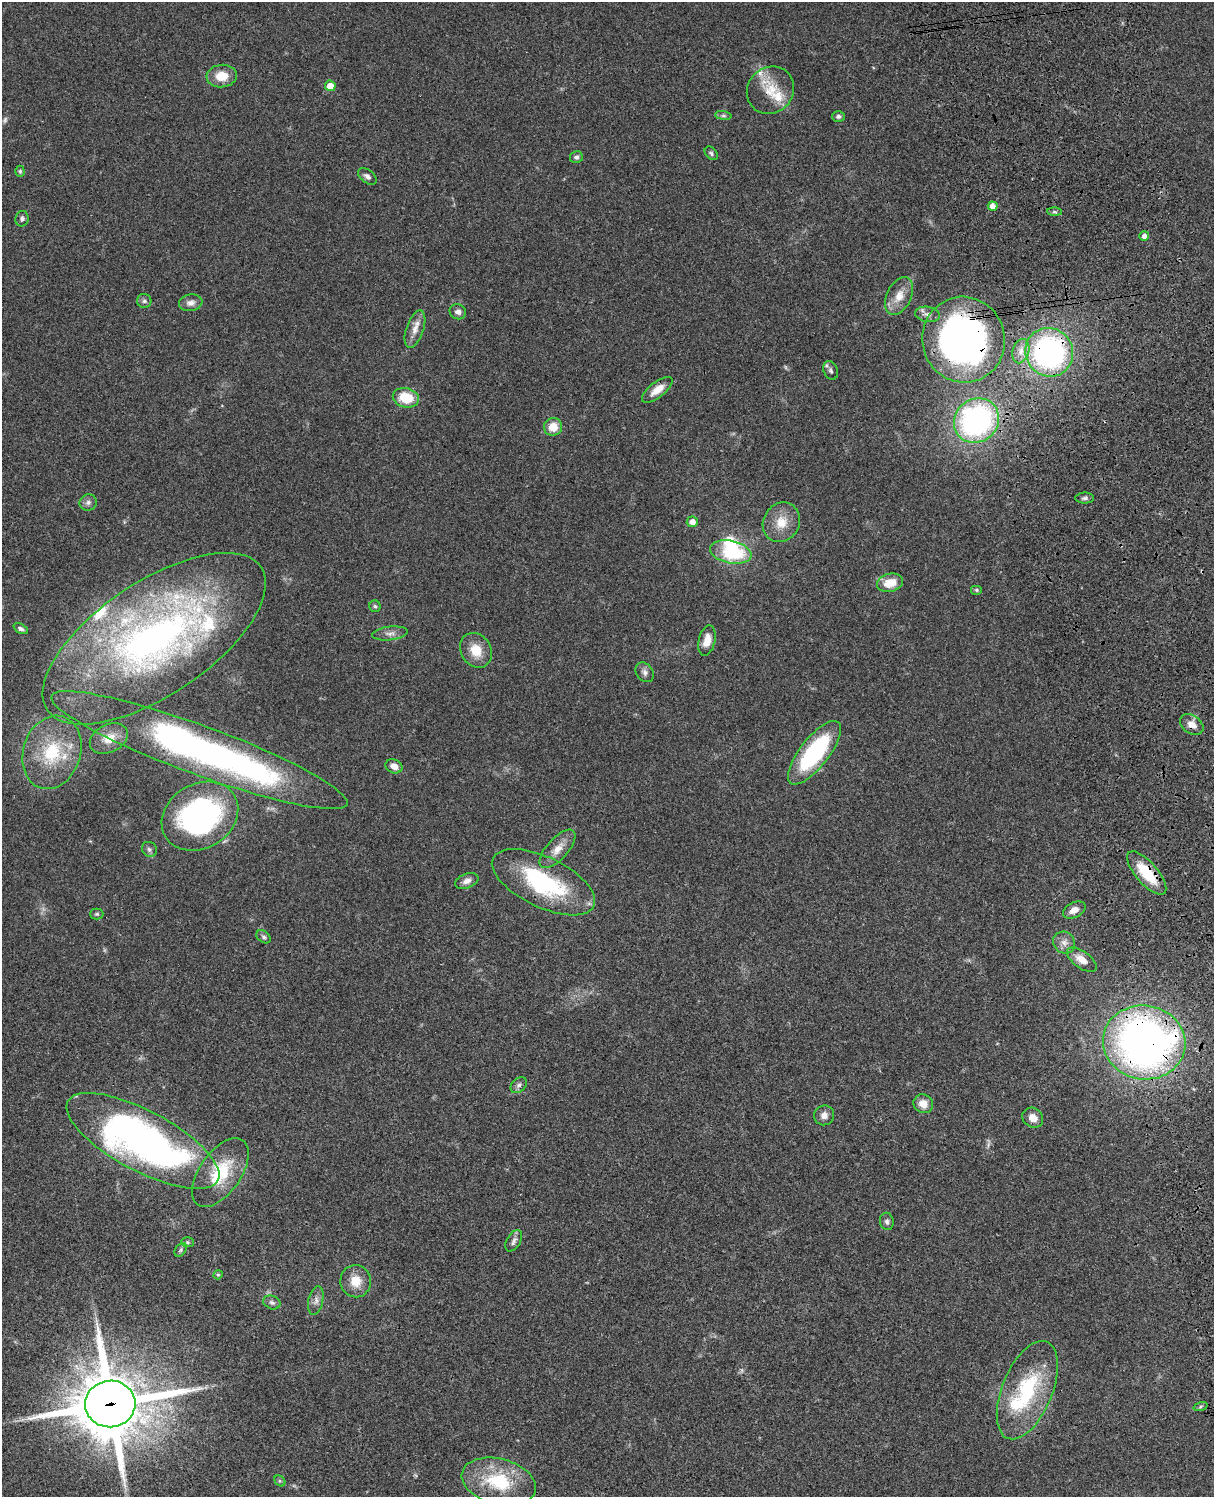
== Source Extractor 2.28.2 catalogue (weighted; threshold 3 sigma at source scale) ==
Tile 6 of 4 x 3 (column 2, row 2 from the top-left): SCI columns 1333-2544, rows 1773-3267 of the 5086 x 4926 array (HDU 1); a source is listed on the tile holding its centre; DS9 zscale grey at full resolution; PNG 1216 x 1499 px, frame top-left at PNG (2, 2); each listed source drawn as its Kron ellipse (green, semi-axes under 4 px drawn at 4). Shown black and unused: <1% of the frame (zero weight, under 3 of 4 exposures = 6% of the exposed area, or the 3 px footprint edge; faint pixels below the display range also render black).
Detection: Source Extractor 2.28.2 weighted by HDU 2 'WHT'; one run over the whole footprint, this tile lists its part. Background 0.0778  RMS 0.0058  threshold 0.026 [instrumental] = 3 sigma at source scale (4.5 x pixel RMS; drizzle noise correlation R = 1.50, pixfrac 1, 0.05/0.05 arcsec/px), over >= 5 px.
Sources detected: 89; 1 too faint to see at this stretch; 3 inside a brighter object's white glare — neither listed nor drawn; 7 inside a brighter listed object's ellipse — not listed separately; the other 78 listed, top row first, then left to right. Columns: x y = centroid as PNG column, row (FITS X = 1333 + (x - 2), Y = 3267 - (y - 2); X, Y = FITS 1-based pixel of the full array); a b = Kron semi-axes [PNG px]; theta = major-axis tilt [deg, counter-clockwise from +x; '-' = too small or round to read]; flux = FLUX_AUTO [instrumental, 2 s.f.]
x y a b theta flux
222 76 15 11 5 10
330 86 5 5 - 7.7
770 90 25 22 45 16
723 116 8 4 -8 1.1
838 116 6 5 - 1.6
711 153 8 5 -48 1.2
576 157 6 6 - 1.4
20 171 5 4 - 0.77
367 176 10 6 -39 2.3
993 206 5 4 - 4
1055 212 7 4 -1 0.95
22 219 8 6 79 1.6
1144 236 5 5 - 2.9
899 296 20 12 64 8.4
144 301 7 7 - 1.4
191 303 12 8 10 3.2
458 312 8 7 - 2.4
927 314 12 7 -9 3.1
415 329 19 8 71 5.6
963 340 43 41 -73 250
1021 351 12 8 74 4.8
1049 352 25 23 -52 150
831 370 10 7 -68 1.7
657 390 18 7 38 6.6
406 398 13 9 -14 16
976 421 23 21 42 130
553 427 9 9 - 8.4
1085 498 9 5 0 1.6
88 502 9 8 - 2.1
692 522 5 5 - 4.3
781 522 20 18 59 11
731 552 21 11 -12 34
890 583 13 9 13 10
976 590 6 5 - 0.86
375 606 6 5 - 1.1
21 629 8 4 -25 1.6
390 633 18 6 7 3.4
154 639 129 57 34 270
707 641 15 8 76 6.4
476 650 18 15 -58 11
645 672 11 8 -52 2.4
1192 725 13 9 -36 5
109 738 20 14 26 8.5
199 750 157 24 -20 250
52 752 37 28 72 35
814 753 39 14 52 67
394 766 9 6 -21 4.2
200 816 40 32 31 140
149 849 8 7 - 1.6
558 849 24 10 48 7.5
1147 873 27 11 -49 20
467 881 12 7 19 3.3
543 882 56 25 -26 62
1074 910 12 7 27 4.5
97 914 6 5 - 1
264 937 8 5 -39 1.3
1064 943 11 10 - 3.9
1082 960 17 8 -36 6.5
1144 1042 41 37 -10 340
519 1085 9 6 44 1.8
923 1104 10 9 - 5.7
824 1115 10 10 - 3.4
1033 1118 11 9 -37 5.4
143 1141 85 30 -28 290
220 1172 39 20 55 27
887 1221 9 7 -79 1.7
514 1241 12 7 58 2.3
187 1242 6 5 - 0.89
181 1250 8 5 53 1.1
218 1275 5 4 - 0.7
356 1281 16 15 - 9.3
316 1300 15 7 78 3.1
272 1302 9 6 -21 1.8
1027 1390 52 25 68 49
110 1404 25 23 7 4700
1200 1406 7 3 19 0.83
280 1481 6 5 - 0.81
499 1482 38 23 -14 34
Overlapping masked pixels (flux is a lower limit): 9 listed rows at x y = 770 90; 963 340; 1049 352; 1192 725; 199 750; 1147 873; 543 882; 1144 1042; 110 1404